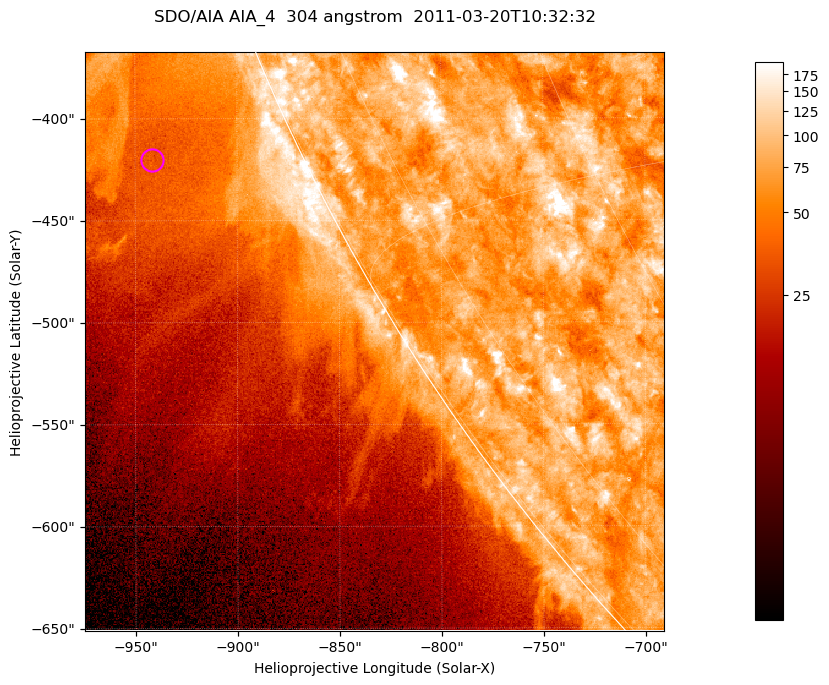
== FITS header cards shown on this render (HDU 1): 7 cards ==
TELESCOP= 'SDO/AIA '           / For AIA: SDO/AIA
INSTRUME= 'AIA_4   '           / For AIA: AIA_ATA1, AIA_ATA2, AIA_ATA3 or AIA_AT
WAVELNTH=                  304 / [angstrom] Wavelength
WAVEUNIT= 'angstrom'           / Wavelength unit: angstrom
DATE-OBS= '2011-03-20T10:32:32.123' / [ISO] Date when observation started; ISO 8
CTYPE1  = 'HPLN-TAN'           / CTYPE1; Typically HPLN
CTYPE2  = 'HPLT-TAN'           / CTYPE2; Typically HPLT

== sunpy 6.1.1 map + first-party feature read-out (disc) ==
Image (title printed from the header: SDO/AIA AIA_4  304 angstrom  2011-03-20T10:32:32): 473 x 473 px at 0.6 arcsec/px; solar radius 964 arcsec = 1606 px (partial field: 1.2% of the solar disc is inside the frame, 43% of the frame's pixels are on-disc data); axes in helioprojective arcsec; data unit not stated in the header (colour bar unlabelled)
Orientation: roll -0.132 deg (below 1 deg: not rotated)
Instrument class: DISC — disc imager (sunpy class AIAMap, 304 A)
Bright regions (active regions / flare kernels): reference = the on-disc median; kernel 5 px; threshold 5 sigma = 109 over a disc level ~75.8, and >= 1.15x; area >= 223 px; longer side >= 6 px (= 3.6 arcsec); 0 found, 0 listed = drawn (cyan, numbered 1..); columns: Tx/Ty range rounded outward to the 2 arcsec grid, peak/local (2 s.f.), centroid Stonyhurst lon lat
Off-limb structures (1.02-1.3 R_sun): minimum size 111 px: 2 found; the strongest spans PA ~110..120 deg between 1.02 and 1.14 R_sun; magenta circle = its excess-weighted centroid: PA ~115 deg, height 1.07 R_sun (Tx ~-942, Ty ~-420 arcsec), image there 1.7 x the reference